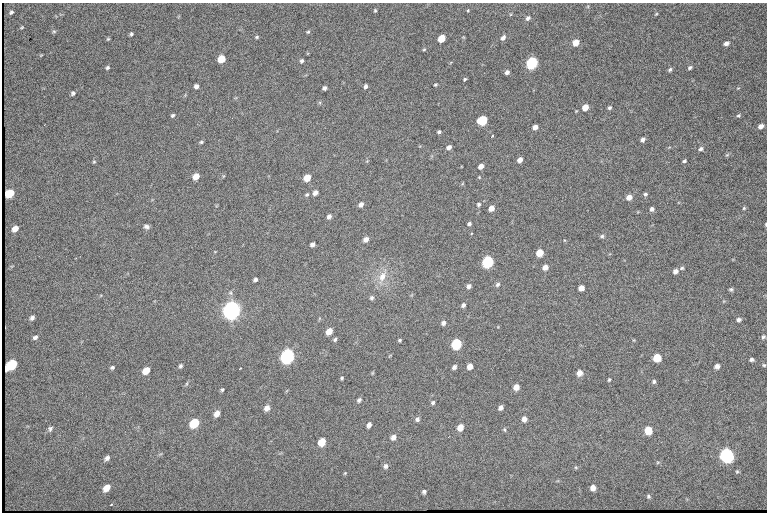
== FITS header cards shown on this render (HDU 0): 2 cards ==
NAXIS1  =                  765 /fastest changing axis
NAXIS2  =                  510 /next to fastest changing axis

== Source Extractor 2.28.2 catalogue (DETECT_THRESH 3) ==
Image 765 x 510 px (HDU 0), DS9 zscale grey, 1 PNG px = 1 image px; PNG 769 x 514 px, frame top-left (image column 1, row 510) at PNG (2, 3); no overlay
Background 1340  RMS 22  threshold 66.8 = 3 sigma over >= 5 px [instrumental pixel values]
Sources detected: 138; all 138 listed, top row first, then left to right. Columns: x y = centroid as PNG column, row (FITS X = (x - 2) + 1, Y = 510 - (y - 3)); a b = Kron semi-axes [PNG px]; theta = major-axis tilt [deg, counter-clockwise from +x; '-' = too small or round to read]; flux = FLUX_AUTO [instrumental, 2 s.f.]
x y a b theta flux
375 10 4 3 - 1.8e+03
468 10 4 3 - 1.8e+03
11 12 5 4 - 2.7e+03
656 14 5 3 - 1.5e+03
528 18 6 5 - 4.7e+03
22 27 6 3 32 1.6e+03
54 31 6 5 - 2.1e+03
308 32 6 4 21 2.0e+03
131 34 5 4 - 2.4e+03
257 37 4 3 - 1.9e+03
503 38 6 4 54 6.1e+03
108 39 5 4 - 1.7e+03
441 39 5 5 - 3.6e+04
576 43 5 4 - 2.2e+04
726 43 5 4 - 6.1e+03
424 50 5 3 - 1.7e+03
41 55 5 3 - 1.2e+03
221 59 6 5 - 3.2e+04
302 61 5 4 - 3.1e+03
532 63 6 5 - 2.6e+05
107 68 5 4 - 2.4e+03
690 68 5 3 - 2.9e+03
670 70 5 4 - 2.9e+03
507 72 5 4 - 4.8e+03
465 79 4 3 - 2.1e+03
435 85 3 3 - 1.9e+03
196 86 4 4 - 5.2e+03
366 86 5 4 - 4.4e+03
324 88 4 4 - 4.1e+03
73 93 5 4 - 3.2e+03
585 107 5 4 - 1.9e+04
609 108 5 4 - 2.7e+03
173 115 5 4 - 2.3e+03
738 115 5 4 - 2.5e+03
482 121 6 5 - 1.0e+05
761 126 5 4 - 8.5e+03
535 127 5 4 - 8.9e+03
439 132 4 3 - 3.1e+03
492 136 4 3 - 3.0e+03
643 140 5 4 - 5.4e+03
201 142 5 4 - 2.0e+03
449 147 5 4 - 6.7e+03
701 149 6 5 - 3.8e+03
727 155 7 4 44 2.0e+03
520 160 5 4 - 1.1e+04
684 161 4 3 - 2.6e+03
94 162 5 4 - 1.6e+03
481 166 5 4 - 9.7e+03
196 177 6 5 - 1.6e+04
307 178 6 5 - 2.7e+04
10 193 6 5 - 4.5e+04
315 193 5 4 - 6.7e+03
307 194 6 5 - 2.4e+03
645 194 5 4 - 2.8e+03
629 197 5 5 - 1.1e+04
361 204 5 4 - 6.8e+03
479 204 6 5 - 3.2e+03
491 208 5 4 - 1.1e+04
744 208 5 4 - 1.9e+03
652 209 5 4 - 4.6e+03
329 216 5 4 - 5.1e+03
469 224 5 4 - 3.2e+03
766 224 4 2 - 1.4e+03
146 226 6 5 - 4.3e+03
15 229 6 5 - 1.1e+04
602 236 5 4 - 3.0e+03
366 239 6 5 - 7.7e+03
312 244 5 4 - 5.2e+03
540 253 5 5 - 2.9e+04
488 262 6 5 - 2.4e+05
545 267 5 5 - 1.0e+04
682 268 6 4 18 2.3e+03
675 271 5 4 - 6.3e+03
382 277 23 10 68 2.2e+04
255 279 4 4 - 3.4e+03
498 284 7 5 46 3.5e+03
469 286 5 5 - 5.7e+03
581 288 5 5 - 1.1e+04
731 289 5 4 - 2.7e+03
372 298 6 5 - 3.3e+03
463 305 5 5 - 3.7e+03
231 310 8 6 51 1.3e+06
32 318 6 4 56 4.3e+03
739 320 5 5 - 4.2e+03
443 323 6 5 - 5.1e+03
329 331 6 5 - 1.8e+04
35 337 6 5 - 3.9e+03
763 337 6 5 - 2.8e+03
335 339 4 4 - 3.0e+03
400 340 3 3 - 1.9e+03
456 344 6 5 - 1.4e+05
287 356 7 6 - 5.8e+05
657 358 6 5 - 4.0e+04
751 360 5 4 - 3.8e+03
12 365 9 6 37 1.0e+05
764 365 4 4 - 1.9e+03
180 366 5 4 - 2.7e+03
470 366 5 5 - 1.3e+04
717 366 5 4 - 5.7e+03
112 367 4 4 - 2.5e+03
454 367 5 4 - 4.4e+03
239 369 3 2 - 1.6e+03
146 371 6 5 - 2.2e+04
372 373 5 3 - 1.3e+03
579 373 6 5 - 1.1e+04
342 378 4 3 - 1.8e+03
609 380 3 2 - 1.6e+03
654 381 5 4 - 2.6e+03
187 384 7 3 71 2.1e+03
516 387 5 5 - 1.3e+04
222 390 5 4 - 2.1e+03
359 400 6 5 - 3.3e+03
433 403 5 5 - 2.8e+03
501 407 5 4 - 5.8e+03
267 408 7 6 - 8.1e+03
217 413 6 5 - 1.2e+04
417 419 6 5 - 4.2e+03
524 419 6 5 - 7.7e+03
194 423 7 5 46 6.5e+04
369 425 5 4 - 5.9e+03
460 427 6 5 - 1.6e+04
50 429 6 5 - 3.6e+03
504 430 6 4 -87 2.1e+03
648 430 6 5 - 2.9e+04
393 437 6 5 - 7.1e+03
322 442 6 5 - 3.1e+04
727 455 7 6 - 4.5e+05
107 458 7 5 43 5.0e+03
658 462 6 3 18 1.7e+03
385 466 7 6 - 4.7e+03
576 467 5 5 - 2.0e+03
737 471 5 4 - 1.9e+03
345 473 5 3 - 1.4e+03
107 488 7 5 47 1.5e+04
593 488 5 5 - 9.3e+03
424 492 4 4 - 3.0e+03
648 496 6 5 - 2.6e+03
111 505 3 2 - 1.6e+03
At the frame edge (FLAGS 8, measured only in part): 1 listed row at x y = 766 224